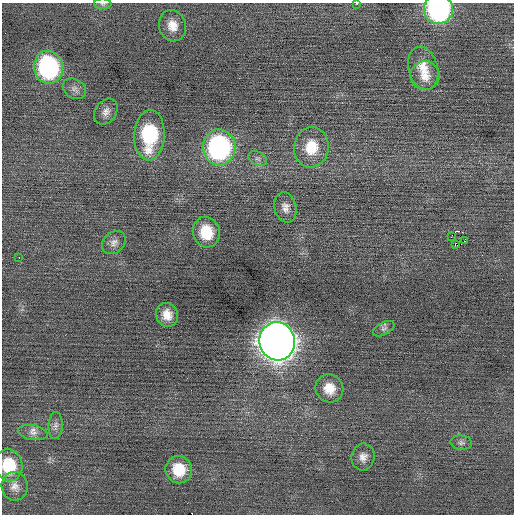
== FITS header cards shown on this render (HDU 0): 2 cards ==
NAXIS1  =                  512 / Axis length
NAXIS2  =                  512 / Axis length

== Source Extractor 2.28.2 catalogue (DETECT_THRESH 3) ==
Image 512 x 512 px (HDU 0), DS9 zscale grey, 1 PNG px = 1 image px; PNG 516 x 516 px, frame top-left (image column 1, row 512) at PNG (2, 3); each listed source drawn as its Kron ellipse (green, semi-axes under 4 px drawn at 4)
Background 0.0246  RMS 0.67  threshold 2.02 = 3 sigma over >= 5 px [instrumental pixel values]
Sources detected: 32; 1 with non-positive FLUX_AUTO (blend fragments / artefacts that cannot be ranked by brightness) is neither listed nor drawn; the other 31 listed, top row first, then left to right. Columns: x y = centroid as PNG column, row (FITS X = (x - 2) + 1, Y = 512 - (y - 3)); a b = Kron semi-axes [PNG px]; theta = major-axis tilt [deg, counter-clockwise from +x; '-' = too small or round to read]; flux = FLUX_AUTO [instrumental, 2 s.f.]
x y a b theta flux
356 3 3 2 - 130
103 4 8 5 -2 97
438 9 15 14 - 8900
172 26 16 13 -72 590
48 67 16 14 -79 6700
423 68 22 14 -75 820
425 76 14 14 - 570
74 89 12 9 -32 250
106 112 14 10 55 300
149 135 25 15 87 3800
219 147 18 16 -88 8900
311 147 20 17 82 1300
258 159 10 6 -28 160
285 207 15 11 -76 350
206 232 15 13 -76 1400
451 237 2 2 - 250
465 241 3 2 - 65
114 243 13 10 43 280
455 244 3 2 - 84
19 257 2 2 - 220
167 315 12 11 - 560
384 329 12 6 28 150
277 341 19 17 -76 72000
329 388 14 13 - 790
55 426 13 7 87 210
33 433 15 7 -9 280
461 443 11 7 -7 170
363 457 13 11 81 360
9 465 16 13 -80 1600
179 470 14 13 - 1300
15 486 14 13 - 430
At the frame edge (FLAGS 8, measured only in part): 4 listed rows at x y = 356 3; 103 4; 438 9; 9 465
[1 non-positive-flux detection neither listed nor drawn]